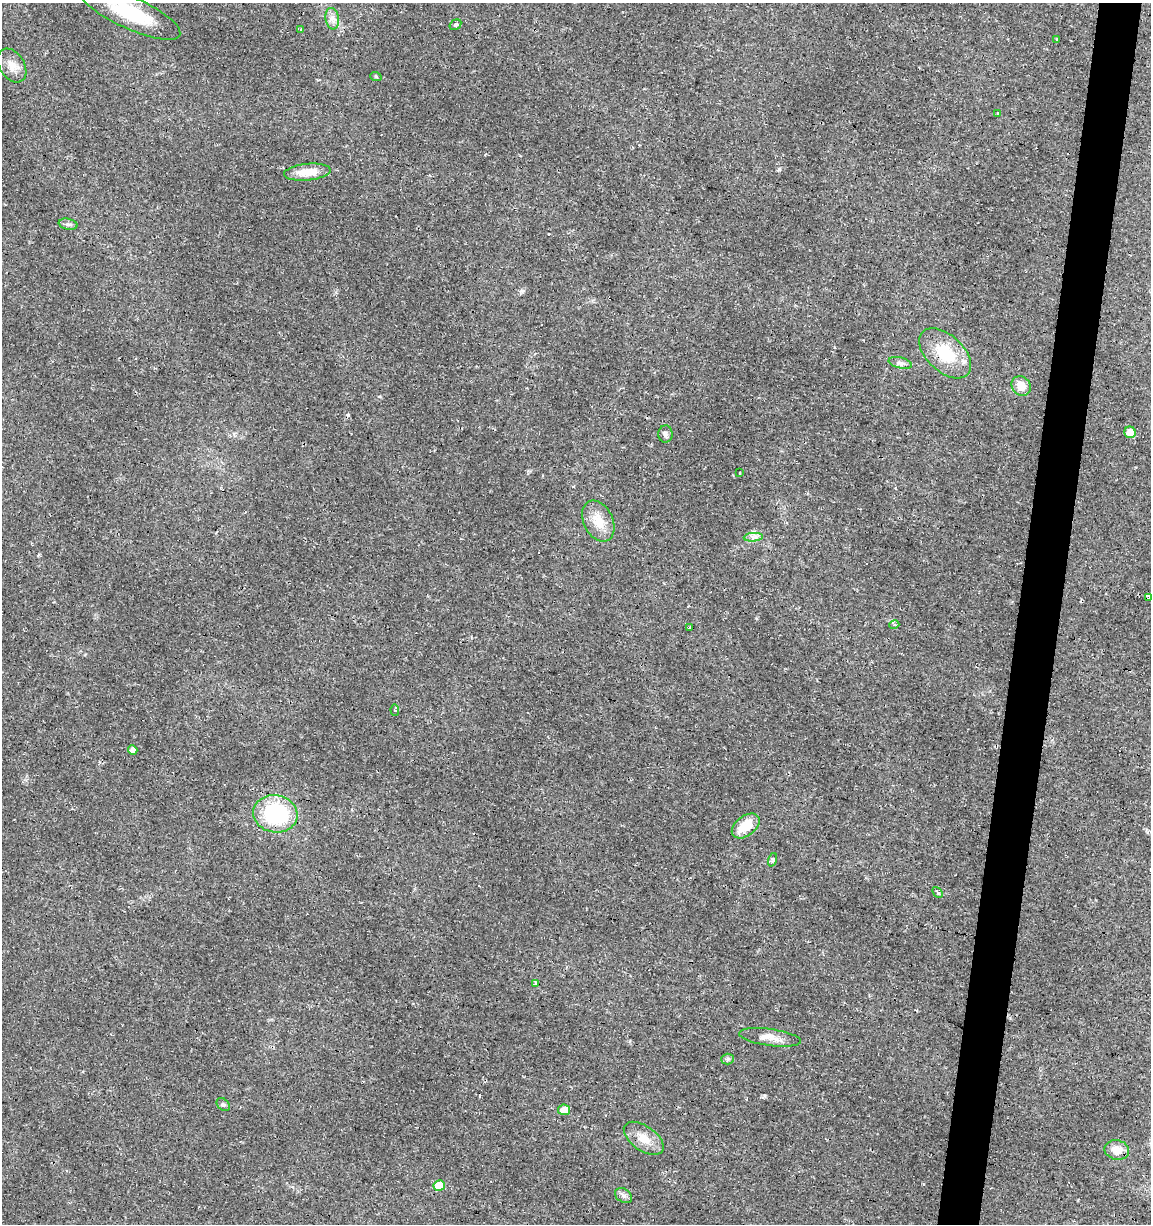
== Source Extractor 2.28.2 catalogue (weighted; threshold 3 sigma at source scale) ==
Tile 10 of 4 x 4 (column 2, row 3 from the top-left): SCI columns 1437-2585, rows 1223-2444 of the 5107 x 4898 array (HDU 1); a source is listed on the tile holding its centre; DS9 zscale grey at full resolution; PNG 1153 x 1226 px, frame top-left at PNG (2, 3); each listed source drawn as its Kron ellipse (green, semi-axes under 4 px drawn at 4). Shown black and unused: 4% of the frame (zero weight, under 2 of 3 exposures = <1% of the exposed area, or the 3 px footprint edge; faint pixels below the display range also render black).
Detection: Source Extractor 2.28.2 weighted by HDU 2 'WHT'; one run over the whole footprint, this tile lists its part. Background 0.0135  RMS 0.0032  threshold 0.0142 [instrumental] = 3 sigma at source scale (4.5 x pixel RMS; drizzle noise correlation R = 1.50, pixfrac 1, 0.0396/0.0396 arcsec/px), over >= 5 px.
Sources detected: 44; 8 cosmic-ray / hot-pixel residue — neither listed nor drawn; the other 36 listed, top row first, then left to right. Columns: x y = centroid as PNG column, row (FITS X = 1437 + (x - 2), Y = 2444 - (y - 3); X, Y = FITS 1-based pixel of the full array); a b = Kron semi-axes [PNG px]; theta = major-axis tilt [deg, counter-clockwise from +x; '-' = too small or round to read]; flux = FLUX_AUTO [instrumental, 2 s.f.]
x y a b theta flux
130 12 55 16 -25 20
332 19 11 7 -81 1.7
455 25 6 5 - 0.56
301 30 3 3 - 1.6
1057 39 3 2 - 0.46
12 66 18 12 -58 3.3
376 77 6 3 -21 0.32
997 114 3 3 - 6.9
307 172 23 8 5 5.6
68 224 9 5 -12 0.85
945 353 31 18 -43 13
900 363 12 5 -13 1.2
1021 386 10 9 - 3.8
1130 432 6 5 - 2.9
665 434 8 7 - 1
740 472 3 3 - 2.1
598 521 21 14 -64 5.5
753 537 10 4 5 1
1149 597 4 3 - 0.53
894 625 5 3 - 0.41
690 627 3 3 - 1.7
395 710 6 3 -87 0.91
133 750 5 4 - 1.9
275 814 22 18 -8 27
746 826 16 9 38 7
772 860 7 4 71 0.51
938 892 6 3 -47 0.43
535 983 3 3 - 3.6
770 1037 31 8 -8 3.4
727 1059 6 5 - 0.57
223 1105 7 5 -46 0.57
564 1110 6 5 - 3.2
644 1138 23 12 -36 4.7
1117 1150 12 9 -13 3.8
439 1185 6 5 - 6.8
624 1196 9 6 -33 1
Overlapping masked pixels (flux is a lower limit): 1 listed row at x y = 945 353
Isophote crosses this tile's border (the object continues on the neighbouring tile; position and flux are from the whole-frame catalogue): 1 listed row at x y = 130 12
Unlisted compact peaks at least as high as the median listed source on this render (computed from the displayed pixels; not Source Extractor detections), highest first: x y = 779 169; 764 1096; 522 291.